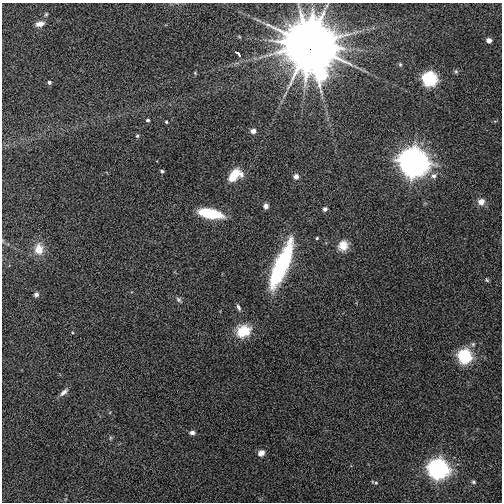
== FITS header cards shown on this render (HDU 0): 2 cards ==
NAXIS1  =                  500
NAXIS2  =                  500

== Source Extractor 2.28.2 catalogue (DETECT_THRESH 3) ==
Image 500 x 500 px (HDU 0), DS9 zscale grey, 1 PNG px = 1 image px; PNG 504 x 504 px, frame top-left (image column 1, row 500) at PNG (2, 3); no overlay
Background 0.0729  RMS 0.16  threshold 0.471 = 3 sigma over >= 5 px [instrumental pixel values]
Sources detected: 41; all 41 listed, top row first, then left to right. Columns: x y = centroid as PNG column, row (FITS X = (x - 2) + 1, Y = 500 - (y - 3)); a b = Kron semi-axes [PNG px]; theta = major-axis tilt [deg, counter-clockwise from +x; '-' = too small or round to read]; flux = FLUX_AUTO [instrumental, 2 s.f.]
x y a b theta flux
46 14 5 4 - 14
40 24 9 6 13 76
489 40 4 4 - 73
309 45 16 13 -68 130000
237 53 7 3 -40 37
400 64 5 4 - 15
456 71 6 5 - 16
195 73 5 3 - 9.7
429 79 7 7 - 1700
49 82 4 4 - 26
148 120 5 4 - 16
166 122 3 3 - 15
253 131 5 4 - 68
137 136 5 4 - 16
413 162 10 10 - 16000
162 171 4 4 - 18
241 174 10 6 -81 49
234 175 15 9 54 200
434 176 8 7 - 47
296 177 4 4 - 67
481 202 8 8 - 72
266 206 6 5 - 43
325 209 4 4 - 40
210 213 22 8 -12 500
317 238 4 4 - 13
343 246 12 11 - 130
39 249 15 12 -89 140
281 265 48 13 67 1300
487 280 6 4 -59 14
36 294 6 6 - 28
178 299 8 6 -45 25
238 307 8 5 -63 28
243 331 18 14 25 260
465 356 7 7 - 1500
64 392 13 6 41 48
192 433 5 4 - 51
110 438 6 4 72 14
261 453 8 7 - 57
438 469 8 8 - 5000
473 482 5 4 - 15
376 483 4 4 - 11